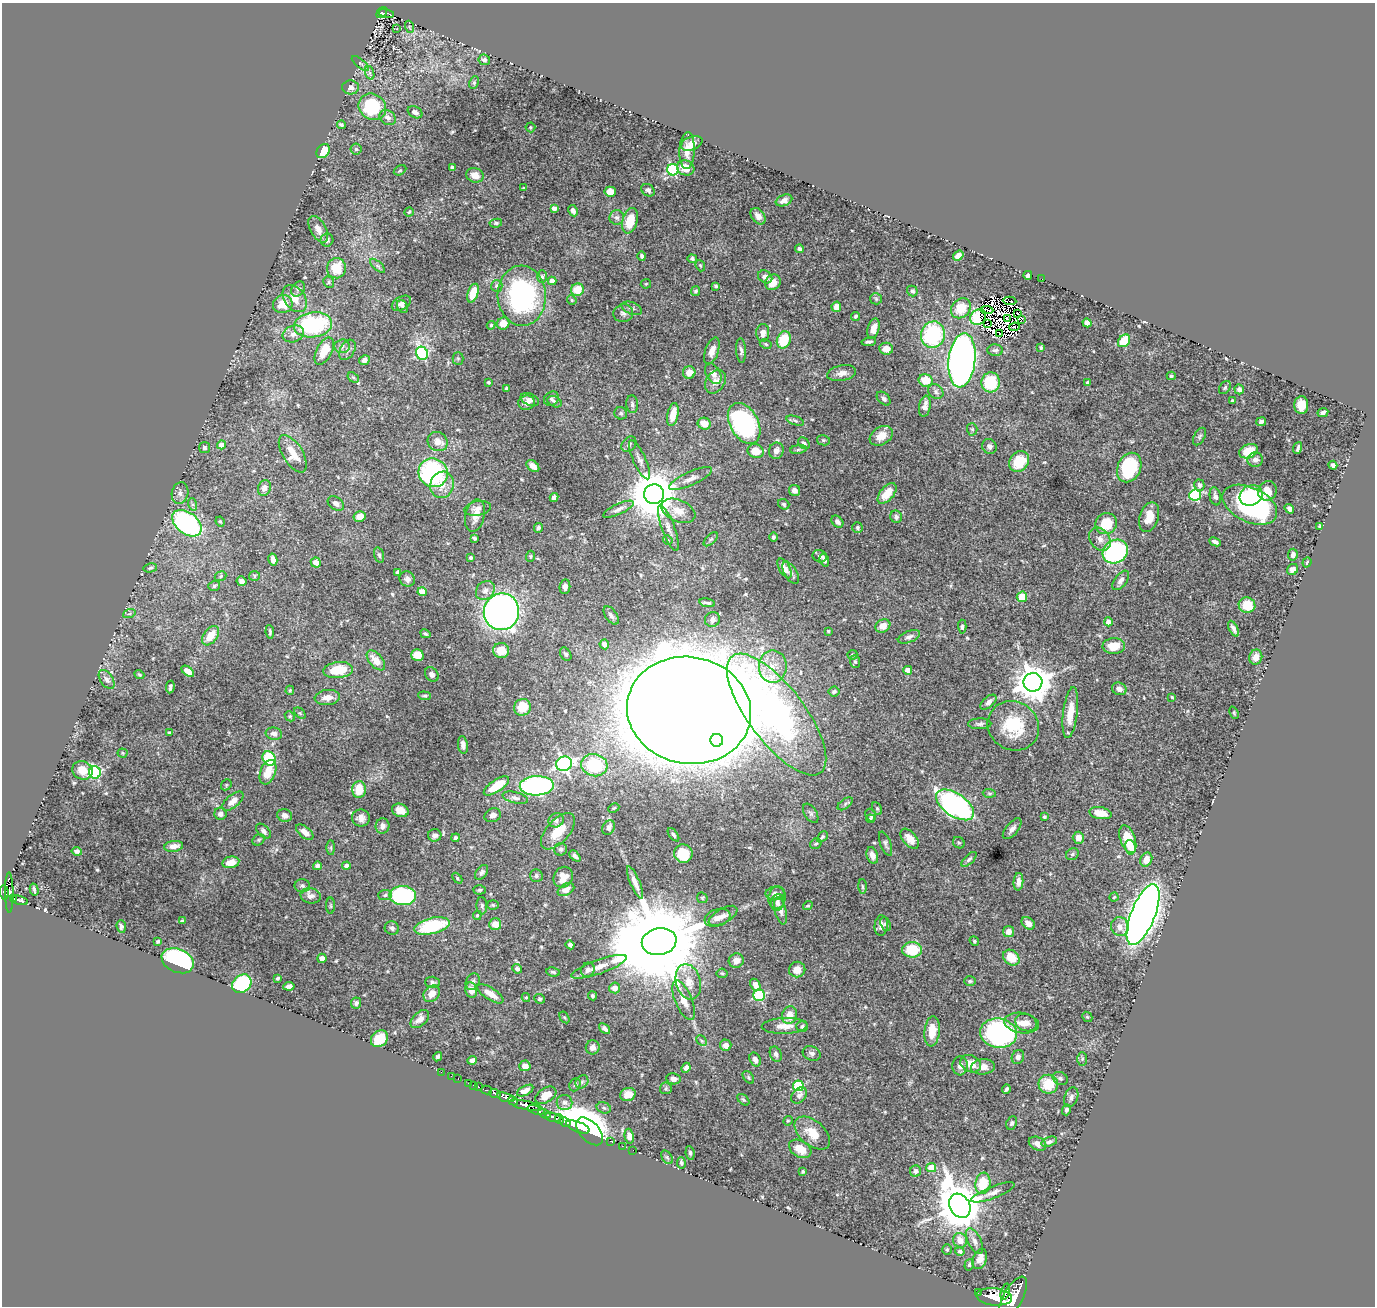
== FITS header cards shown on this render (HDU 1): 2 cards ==
NAXIS1  =                 1373
NAXIS2  =                 1304

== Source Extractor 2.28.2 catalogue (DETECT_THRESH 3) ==
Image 1373 x 1304 px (HDU 1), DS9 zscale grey, 1 PNG px = 1 image px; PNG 1377 x 1308 px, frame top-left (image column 1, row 1304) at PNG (2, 3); each listed source drawn as its Kron ellipse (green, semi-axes under 4 px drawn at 4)
Background 0.593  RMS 0.015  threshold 0.0459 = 3 sigma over >= 5 px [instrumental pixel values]
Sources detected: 569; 10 with non-positive FLUX_AUTO (blend fragments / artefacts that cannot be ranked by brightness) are neither listed nor drawn; of the other 559, the 500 brightest by FLUX_AUTO listed and drawn (59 fainter detections omitted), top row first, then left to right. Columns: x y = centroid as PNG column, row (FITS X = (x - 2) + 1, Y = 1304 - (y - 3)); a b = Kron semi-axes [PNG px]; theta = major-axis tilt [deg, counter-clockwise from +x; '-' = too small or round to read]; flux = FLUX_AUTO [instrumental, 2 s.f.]
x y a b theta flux
382 13 6 4 51 72
386 13 8 3 -14 91
410 27 6 4 -71 1.8
397 29 3 2 - 2.1
484 60 6 5 - 2.8
360 63 10 4 -40 1.9
370 73 7 4 -71 2.5
474 83 6 4 64 1.9
351 87 8 7 - 4.9
372 107 14 12 -40 73
415 112 8 5 -29 4.7
388 117 9 7 -35 5.7
341 125 4 3 - 1.8
530 127 5 5 - 1.6
692 143 11 6 21 9
356 149 5 5 - 1.7
323 151 8 6 53 20
687 151 18 7 87 11
452 167 4 3 - 2.8
686 168 9 7 -20 14
400 170 7 4 28 1.6
673 170 6 5 - 120
475 175 9 7 -17 10
524 188 4 3 - 1.3
648 190 7 5 -37 3.6
610 192 5 5 - 13
784 200 9 5 22 4.4
554 208 4 4 - 5.8
573 211 6 4 -61 3.7
409 212 4 4 - 1.5
758 216 9 6 -52 5.7
617 218 7 7 - 3.7
630 221 13 7 74 26
496 223 6 4 8 1.6
318 229 15 7 -61 7.6
327 240 6 6 - 2.8
800 249 4 4 - 2.9
642 256 4 3 - 2.3
958 256 6 4 35 8.4
692 259 5 4 - 2.2
378 266 9 4 -42 2.5
700 266 6 4 -68 1.4
336 268 10 9 - 27
1028 275 4 3 - 2.6
542 277 6 5 - 1.9
765 277 7 6 - 6.8
1042 279 2 2 - 3.9
552 281 4 4 - 9.9
329 282 6 5 - 1.7
773 282 8 7 - 13
646 284 5 5 - 1.2
497 286 6 5 - 3.8
716 286 4 3 - 1.8
298 289 8 6 51 3
577 290 6 6 - 19
696 291 5 4 - 2
912 291 5 5 - 2.7
473 293 10 5 72 21
522 296 30 24 -87 180
295 298 15 10 -53 13
876 299 6 5 - 1.9
572 300 5 4 - 1.3
1009 301 7 2 -4 2.4
401 303 10 6 30 4.6
283 304 10 9 - 15
403 307 7 5 -60 2.8
836 307 5 4 - 10
632 308 11 6 -21 3.3
961 308 11 9 47 22
987 310 6 2 -6 2.8
623 313 10 9 - 4.3
1017 313 2 2 - 1.7
856 316 5 4 - 1.7
978 317 9 7 49 37
1007 319 3 2 - 2.3
1022 319 4 2 - 1.2
503 323 6 6 - 11
1087 323 5 4 - 3.3
988 324 3 2 - 1.5
313 325 19 12 8 110
491 325 4 4 - 1.4
1014 327 5 2 - 2.2
874 328 10 6 74 8.5
763 333 9 6 87 8
293 334 11 8 18 6.2
999 334 3 2 - 1.7
933 335 13 12 - 92
784 340 9 6 69 35
1124 341 7 5 49 35
869 342 7 3 9 2.4
766 344 6 4 -28 1.7
342 346 7 7 - 3.5
1041 348 3 3 - 1.6
886 349 7 6 - 9
347 350 11 7 59 3.8
995 350 8 5 -2 2.7
324 351 15 7 63 19
712 351 14 6 71 9.6
741 351 12 5 -86 3.5
422 353 7 5 -65 140
458 358 6 5 - 1.7
364 360 5 4 - 3.6
962 360 27 13 84 890
689 372 6 6 - 10
842 373 14 7 11 7.5
713 374 11 7 -60 6.5
1171 376 4 4 - 1.5
353 378 6 4 -34 1.7
926 380 7 6 - 19
488 382 3 3 - 1.4
715 382 13 9 56 8
991 382 10 9 - 44
1088 382 4 3 - 2.1
506 388 3 3 - 1.7
1225 388 7 5 51 1.8
1239 389 5 4 - 3.4
936 392 8 6 -42 3.7
551 399 8 6 42 2.2
884 399 8 5 -45 3.8
530 400 9 6 -25 4
1232 401 3 3 - 1.4
554 402 7 5 -28 2.3
526 403 8 7 - 6.6
632 404 9 6 -84 3
1301 405 9 7 -89 14
925 406 11 5 80 6.7
1323 412 5 3 - 3.4
621 413 6 6 - 2.1
673 414 12 5 76 15
795 421 9 4 -19 2.1
1261 422 5 4 - 3.2
744 423 22 14 -60 180
704 424 7 6 - 13
972 429 6 5 - 1.8
881 436 12 8 33 14
1199 436 9 5 60 2.3
823 440 6 5 - 2
437 442 10 9 - 9.4
804 443 6 5 - 2.9
629 444 8 6 49 3.3
222 445 4 4 - 11
989 446 8 7 - 3.7
204 448 5 5 - 2.1
1298 448 6 3 72 2
798 449 8 4 9 1.7
756 451 8 7 - 16
776 451 8 7 - 5
1248 451 10 7 23 25
293 454 21 10 -58 19
640 460 21 6 -65 6.1
1255 460 7 7 - 5.3
1019 461 11 9 49 31
1333 465 4 4 - 4.1
533 466 7 5 -41 7.2
1129 468 15 11 65 70
433 473 15 14 - 140
691 479 23 7 24 7.8
442 485 13 11 72 14
1199 485 6 5 - 3.1
264 488 8 6 68 6.3
794 490 6 5 - 4.2
1267 491 10 9 - 20
180 493 11 8 79 5.1
887 493 12 6 49 21
654 494 10 10 - 5100
1195 495 6 5 - 110
1251 495 12 10 28 24
1215 496 9 5 -79 5
554 497 4 4 - 3.2
336 503 9 6 -33 4.6
192 504 6 4 -71 1.8
784 504 6 5 - 1.9
1250 505 29 17 -25 200
477 508 13 7 10 5.5
618 509 17 5 25 4.9
1289 509 5 4 - 3.4
678 511 18 10 -24 14
475 515 16 9 76 10
359 516 6 5 - 9.1
896 517 6 6 - 3.3
1149 517 15 9 71 15
220 522 5 4 - 1.4
837 522 7 5 -47 4.1
187 523 17 10 -37 170
1106 524 11 10 - 30
1320 526 4 4 - 1.3
857 527 5 5 - 1.7
538 528 5 4 - 2.6
668 528 24 6 -70 7.6
773 537 5 4 - 1.8
474 538 4 3 - 1.7
711 539 9 4 44 2.1
1100 539 12 9 -52 8.2
668 540 5 4 - 1.2
1215 542 6 3 -25 3.6
1115 552 13 11 35 120
379 555 8 5 -74 2.3
1293 555 6 4 82 4.1
531 556 5 4 - 1.5
820 556 7 6 - 3.2
471 558 3 3 - 1.9
273 559 6 4 -77 5.3
824 560 6 4 -73 4.6
1307 562 5 3 - 1.5
316 563 5 5 - 6.4
150 568 7 4 11 1.9
784 568 11 5 -60 8.1
1293 569 6 5 - 4.4
398 572 4 4 - 3.1
791 573 12 6 -59 4.2
220 576 6 4 24 1.6
254 576 5 5 - 1.7
407 579 8 7 - 4.7
1121 580 11 6 52 4.6
241 581 5 5 - 6.3
214 586 6 4 19 2
565 587 7 5 83 4.4
485 590 10 8 49 6.6
422 592 4 4 - 11
1022 597 5 5 - 23
707 603 8 3 -11 2.2
1247 605 8 7 - 22
501 612 18 17 - 500
129 614 6 3 19 1.6
611 615 10 5 -55 3.2
712 619 8 7 - 3.5
1108 622 4 4 - 8.1
883 626 8 6 30 8.4
962 627 7 4 -87 2.1
1233 629 8 4 -62 3.7
828 631 3 3 - 1.5
270 632 7 3 -83 1.8
425 634 5 3 - 1.7
210 636 11 7 54 17
909 637 11 5 21 4
604 644 5 4 - 8.4
1114 646 11 8 1 19
501 650 8 7 - 17
566 654 7 5 -58 2.6
417 655 6 5 - 16
852 655 5 4 - 2.2
1256 657 8 6 76 7.6
376 660 12 6 -49 14
855 661 6 5 - 2
773 667 16 14 -89 17
338 670 15 8 6 35
908 670 4 4 - 8.7
188 671 7 4 -39 8.9
432 674 8 6 -51 3.6
139 675 5 4 - 1.6
107 679 10 6 -55 5.2
1033 682 9 9 - 2400
170 687 6 3 81 2.5
1119 689 7 6 - 4.9
290 690 4 3 - 1.3
834 691 5 5 - 2.4
425 696 6 4 -5 1.6
327 697 13 7 5 10
1172 697 4 3 - 1.2
988 702 9 5 41 4.4
522 707 8 8 - 19
689 710 62 53 -10 10000
300 713 6 4 -45 1.4
1070 713 26 7 83 20
1234 713 6 4 -66 1.2
777 714 73 28 -53 490
290 716 5 4 - 1.6
980 724 11 5 1 3.2
1013 726 26 24 -34 51
169 733 3 3 - 1.4
274 734 8 6 -11 4.9
717 740 6 6 - 650
463 745 9 5 -82 5.1
123 753 5 4 - 1.3
269 758 7 6 - 57
564 764 8 7 - 280
594 765 13 11 -14 66
82 770 10 9 - 14
95 772 6 6 - 110
268 772 13 7 70 18
226 785 6 4 48 1.5
496 786 15 6 34 30
537 786 17 9 1 220
359 790 8 7 - 19
989 793 6 4 -5 1.6
515 798 13 5 -14 4.2
233 801 13 6 40 8.5
845 804 9 4 36 2.3
955 805 21 11 -34 300
614 808 6 4 26 1.3
877 808 7 4 -63 1.7
400 810 8 6 -21 10
811 813 11 6 -57 3
1100 813 11 6 -11 15
220 814 6 6 - 4.2
285 815 7 6 - 5.2
493 815 8 6 21 4.4
871 815 6 5 - 2.7
1044 817 3 3 - 1.9
361 818 9 8 - 7.1
870 819 4 4 - 1.6
556 820 8 7 - 4
383 826 8 7 - 4.8
609 828 7 6 - 5.1
1012 829 12 6 50 4.7
263 831 9 5 -44 3.1
558 831 22 11 48 23
305 832 10 5 -40 8
435 835 6 6 - 3.8
673 835 8 4 -53 2.3
822 837 6 4 44 1.8
455 838 4 4 - 2.9
1078 838 6 5 - 6.4
910 839 12 6 -50 9.1
1128 839 14 7 -70 33
259 840 6 5 - 1.7
959 843 6 5 - 1.7
816 844 6 4 33 1.7
885 844 13 5 -70 2.6
174 846 9 5 8 7.5
1130 847 7 5 -77 5.9
331 848 7 4 -90 1.6
561 849 6 6 - 2.3
77 851 5 4 - 2.3
683 854 9 9 - 40
1072 854 7 5 35 2.2
872 855 8 5 -71 7.2
575 856 6 4 -45 2.8
969 859 9 4 44 2.3
1146 860 7 5 61 9.7
231 862 9 5 12 11
317 866 4 4 - 3
346 866 4 4 - 4.4
482 872 8 5 52 3.1
536 876 6 6 - 2.2
563 877 11 9 60 9.3
457 878 6 4 -47 1.3
1018 882 9 5 86 5.1
635 883 18 4 -67 6.7
302 886 8 6 1 2.9
862 887 7 3 -88 1.5
34 889 6 2 -76 1.7
480 890 6 4 2 1.5
566 890 9 5 29 6.7
4 892 7 4 -82 330
9 892 20 4 -89 370
775 893 9 7 4 4
385 895 7 5 3 2.1
311 896 10 7 -13 5.9
403 896 13 9 -2 150
777 897 11 8 79 5.5
1114 897 4 4 - 1.2
14 898 3 3 - 67
702 898 5 5 - 1.4
20 900 8 3 -17 190
777 902 8 6 79 3.4
493 905 6 5 - 1.6
331 906 8 4 -90 1.6
482 906 9 5 -88 2.4
808 906 5 4 - 1.3
781 911 14 5 -77 5.6
477 915 5 3 - 1.2
1143 915 32 12 68 1600
723 916 16 7 30 6.7
717 918 13 8 19 7.1
182 921 4 3 - 1.7
1028 923 7 5 -39 6.1
495 924 6 6 - 12
886 924 7 5 -66 2.6
432 926 18 8 14 68
881 926 10 6 86 6.1
121 927 6 4 -85 2.2
1120 927 10 8 -69 7.2
392 928 7 6 - 3.2
1008 931 5 5 - 7
158 941 4 3 - 1.5
974 941 5 4 - 1.3
659 942 17 13 11 25000
570 945 4 3 - 3.5
912 950 10 7 0 37
322 958 5 4 - 3.1
1011 958 9 7 -39 22
736 960 7 7 - 6.6
178 961 17 11 -24 170
599 967 29 7 20 13
517 969 5 4 - 3.5
797 969 8 8 - 9.7
588 970 7 6 - 3.6
553 972 7 4 -9 2.1
722 973 5 5 - 1.6
278 978 3 3 - 1.4
970 981 6 5 - 1.6
432 982 7 6 - 2.4
473 982 9 6 62 3.4
688 982 18 12 -74 16
242 984 10 8 41 100
755 985 6 4 -65 6.3
289 986 5 4 - 2.9
615 988 5 5 - 7.1
471 990 8 6 -78 8.2
432 994 9 7 49 9.7
490 994 15 6 -33 11
759 995 6 5 - 90
593 996 4 4 - 1.7
526 997 4 4 - 1.3
539 999 5 4 - 1.8
684 1000 21 8 -67 12
356 1003 5 5 - 2.8
789 1015 9 7 70 12
564 1017 6 4 -57 1.4
1087 1017 5 4 - 1.3
420 1019 11 6 44 7
1026 1022 11 8 -21 6.8
1022 1023 18 10 -9 11
785 1026 23 8 2 12
802 1027 6 5 - 2.5
604 1029 6 4 -40 3.3
932 1031 15 7 84 20
999 1033 18 14 -8 210
379 1039 9 7 42 21
702 1041 6 4 -45 1.7
726 1045 6 5 - 4.7
593 1047 7 6 - 5
812 1053 9 7 -22 3.8
776 1054 8 5 -67 3.4
438 1057 5 3 - 2.5
1018 1057 7 6 - 3.4
1082 1059 7 5 -86 1.9
472 1060 5 4 - 6.5
755 1060 7 5 -62 4.5
971 1064 11 8 -25 14
525 1066 5 5 - 7.5
960 1066 9 7 87 4.7
983 1067 12 7 5 8.8
686 1068 5 4 - 3.7
441 1072 2 2 - 7.5
451 1076 2 2 - 3.4
748 1077 7 4 -52 1.9
458 1078 3 2 - 12
1060 1078 8 6 -25 2.7
673 1079 7 5 -9 4.5
582 1082 7 5 45 2.8
468 1083 3 2 - 17
1048 1084 9 9 - 29
474 1085 3 2 - 16
575 1085 7 5 67 2.1
798 1086 5 5 - 100
478 1087 3 3 - 45
666 1088 6 6 - 2
1006 1089 5 3 - 1.8
487 1090 5 3 - 68
525 1091 9 4 27 5.3
495 1093 6 3 -23 190
628 1094 8 6 20 8.2
546 1095 11 7 32 11
799 1095 9 6 46 5.3
505 1097 9 4 -16 710
1071 1097 10 6 68 4
743 1100 7 4 -44 1.7
513 1101 5 3 - 280
565 1102 8 7 - 3.8
526 1105 17 4 -12 1200
604 1108 7 5 -17 2
536 1110 9 3 -17 360
1066 1110 5 4 - 2.5
545 1114 6 3 -27 230
553 1117 8 4 -13 370
560 1119 5 3 - 92
788 1121 5 4 - 1.2
565 1122 6 3 -29 120
1012 1123 7 5 66 2.3
578 1127 12 5 -21 1600
589 1131 17 9 -47 1500
812 1133 21 12 -41 19
629 1136 7 4 -83 6
610 1141 2 2 - 15
1049 1142 8 5 18 2.7
1037 1144 9 6 -26 5.2
622 1146 2 2 - 11
800 1149 12 8 -31 17
633 1150 2 2 - 8.3
690 1153 7 4 -82 2.2
667 1157 7 5 -54 1.8
681 1163 6 4 -79 2.1
931 1168 5 4 - 27
915 1171 5 5 - 3.7
803 1172 3 3 - 1.6
983 1183 11 7 82 34
993 1192 23 6 21 6
960 1206 13 10 -59 4400
960 1240 7 7 - 9.6
974 1241 14 6 -64 5.2
947 1249 5 5 - 1.6
960 1251 5 4 - 3
980 1259 10 6 69 7.6
969 1265 6 4 73 1.7
1005 1292 8 3 73 290
978 1293 3 2 - 44
994 1297 18 8 -5 2300
1013 1297 23 9 61 3400
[59 fainter detections neither listed nor drawn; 10 non-positive-flux detections neither listed nor drawn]